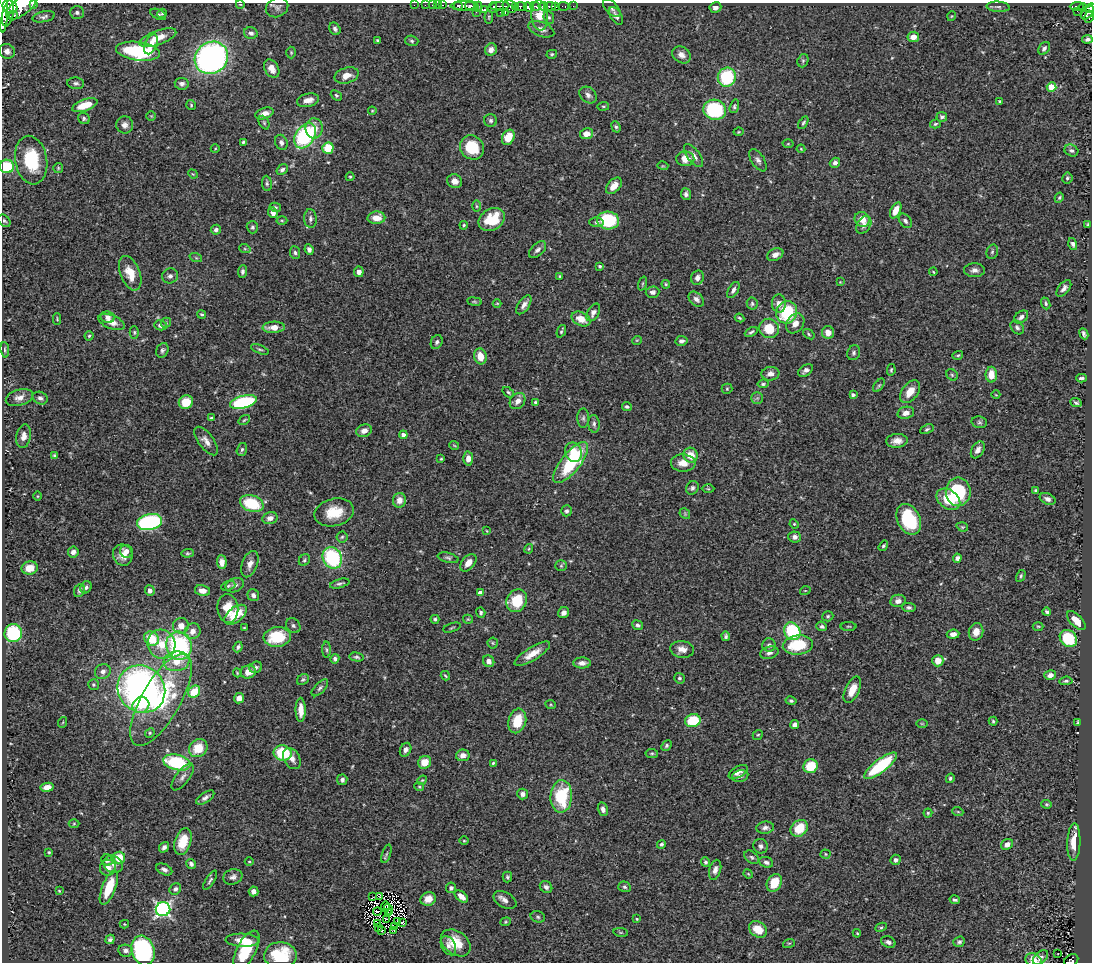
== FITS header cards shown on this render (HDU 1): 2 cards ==
NAXIS1  =                 1090
NAXIS2  =                  960

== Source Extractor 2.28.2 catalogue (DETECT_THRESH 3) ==
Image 1090 x 960 px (HDU 1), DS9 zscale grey, 1 PNG px = 1 image px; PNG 1094 x 964 px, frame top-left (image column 1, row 960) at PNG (2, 3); each listed source drawn as its Kron ellipse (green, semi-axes under 4 px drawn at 4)
Background 0.541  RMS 0.019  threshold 0.0571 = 3 sigma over >= 5 px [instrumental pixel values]
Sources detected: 479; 5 with non-positive FLUX_AUTO (blend fragments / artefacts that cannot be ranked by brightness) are neither listed nor drawn; the other 474 listed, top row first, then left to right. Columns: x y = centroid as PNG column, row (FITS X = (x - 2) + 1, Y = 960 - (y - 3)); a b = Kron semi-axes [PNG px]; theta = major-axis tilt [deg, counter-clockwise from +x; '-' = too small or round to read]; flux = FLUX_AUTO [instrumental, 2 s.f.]
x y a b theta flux
34 4 3 2 - 110
240 4 4 3 - 0.94
414 5 2 2 - 6.2
425 5 2 2 - 7
432 5 2 2 - 7.4
438 5 2 2 - 7.8
443 5 3 2 - 12
22 6 19 8 38 1400
459 6 4 3 - 130
463 6 13 4 1 490
472 6 7 4 -14 300
500 6 9 4 5 130
516 6 3 3 - 55
521 6 6 3 0 120
535 6 5 3 - 160
543 6 4 3 - 180
550 6 6 3 8 250
556 6 4 3 - 140
563 6 6 3 -10 33
573 6 2 2 - 4.7
1077 6 7 3 4 98
10 7 8 6 -28 720
478 7 5 2 - 31
510 7 7 6 - 220
529 7 5 4 - 380
998 7 11 5 -5 3.1
1083 7 4 3 - 44
277 8 11 9 25 5.3
493 8 5 3 - 87
612 8 11 6 -47 3.8
715 8 6 5 - 4.8
1090 8 6 4 21 160
484 9 4 3 - 58
3 11 22 4 90 1700
1077 11 2 2 - 5.9
77 12 7 6 - 3.6
476 12 3 2 - 8.1
500 12 2 2 - 12
505 12 4 2 - 21
8 13 13 5 79 1000
162 13 5 4 - 2
1088 13 8 4 49 230
158 14 8 5 -25 2.5
13 15 5 3 - 190
540 15 15 8 -83 24
616 16 10 5 -58 4.9
952 16 5 3 - 1
44 17 11 5 12 4
489 17 6 4 83 1.5
549 17 6 5 - 2.5
1089 17 6 4 83 170
335 29 6 5 - 3.3
541 29 14 7 -22 7.4
251 33 7 5 -14 4.4
913 37 6 5 - 9.6
158 38 19 7 20 19
1087 39 5 4 - 3.6
377 40 3 3 - 1.7
412 41 7 5 -17 2.2
151 44 10 6 65 8.8
1044 48 7 5 55 3.9
491 50 6 5 - 6.3
7 51 8 7 - 5.9
138 51 22 9 -8 110
291 53 6 4 -89 1.7
552 54 5 4 - 1.7
681 55 10 8 -35 7.5
211 58 17 15 37 370
803 61 7 5 70 2.3
272 69 10 6 -59 9.6
347 75 12 7 16 13
727 77 9 9 - 81
76 83 8 6 -5 3.5
182 84 7 5 -6 4.5
1051 87 5 4 - 39
336 95 6 4 -39 1.9
588 95 9 7 -41 5.2
308 100 11 6 13 9.8
1000 101 4 3 - 2.3
85 105 13 6 19 27
191 105 5 5 - 1.8
603 106 6 3 7 1.3
734 106 7 4 74 2.4
715 110 11 10 - 110
372 111 4 4 - 1.2
264 113 9 5 18 8.7
151 116 5 4 - 1.4
942 117 5 5 - 4.1
84 118 6 5 - 2.8
491 121 6 6 - 3.3
264 123 7 5 -64 2.3
803 123 7 4 59 2.2
935 124 5 4 - 1.9
125 125 8 8 - 6.6
616 127 6 4 -68 2.3
314 128 10 8 88 14
738 132 5 3 - 1.2
586 134 6 5 - 11
305 136 13 9 57 130
508 137 8 6 64 21
243 142 4 3 - 1.9
281 142 8 6 -69 4.5
788 144 5 3 - 1.2
472 147 13 11 -46 45
328 148 6 5 - 33
215 149 4 3 - 1.1
801 149 4 4 - 1.2
1071 151 7 6 - 3.8
693 156 13 6 -52 7.2
685 159 9 7 -3 14
31 160 24 16 -80 67
758 160 12 6 -57 5.2
835 163 5 4 - 4.2
7 166 7 6 - 55
663 166 5 3 - 1.1
58 168 5 5 - 1.6
282 170 6 4 35 3.4
193 174 5 4 - 1.3
350 177 4 4 - 1.5
1067 178 5 5 - 2.4
455 181 7 6 - 7.8
267 183 8 5 -84 2.5
614 186 10 6 47 12
686 194 6 5 - 3.6
1059 198 5 4 - 2.1
476 206 5 3 - 1.5
275 207 6 4 -11 2.1
896 210 8 5 63 16
273 213 5 4 - 6.9
376 218 9 6 3 15
310 219 9 6 -86 4
862 219 8 7 - 15
282 220 5 3 - 1.4
492 220 14 10 30 40
608 220 11 9 -4 76
4 221 7 5 -44 2.4
905 221 8 5 -51 3.3
596 222 7 5 1 3.2
464 225 4 4 - 1.7
864 225 10 6 57 5.5
1087 225 3 2 - 1.2
252 227 6 5 - 2.6
216 230 5 4 - 4.2
1073 244 6 4 -74 3.9
245 249 6 4 -19 1.6
309 250 5 4 - 4.3
537 250 10 6 44 4.7
992 252 7 5 74 2.6
295 253 6 5 - 2.8
775 255 8 6 25 7.6
196 258 6 4 -19 1.6
600 266 3 3 - 2
974 270 10 7 0 5.7
243 271 6 4 87 3.5
359 272 5 4 - 7.1
933 272 4 3 - 1.3
130 273 18 10 -69 23
170 276 8 7 - 4.3
560 276 3 2 - 1.2
697 278 7 6 - 5.1
840 282 3 3 - 0.95
642 283 7 3 71 1.7
666 284 4 4 - 1.5
1064 288 10 5 51 5.2
733 290 9 5 58 4.7
652 292 7 5 4 4.1
696 299 9 6 -44 5.3
474 302 7 3 -8 1.9
497 303 4 3 - 1.1
1046 303 6 4 -68 2.5
752 304 6 5 - 2.4
779 304 9 7 -87 8.1
524 305 11 5 56 6.4
593 312 9 6 60 5.4
787 312 11 10 - 77
202 314 4 4 - 2
108 317 7 6 - 5
1021 317 8 5 40 4.7
739 318 5 3 - 1.6
57 319 6 4 -90 1.5
581 319 10 6 -26 15
111 322 14 7 -22 13
166 323 5 4 - 1.8
795 323 10 8 58 9.9
160 325 6 5 - 4.4
274 327 11 5 3 14
1017 327 8 5 -49 3.3
769 328 10 9 - 31
561 331 6 3 69 2
134 332 6 4 89 1.9
751 332 7 4 29 2.6
828 332 6 6 - 9.5
809 334 6 4 -39 1.8
1084 334 6 3 -65 3
89 336 5 4 - 1.9
637 340 5 3 - 1.1
681 341 6 5 - 3.9
437 342 7 5 65 3.1
260 349 9 4 -22 2.3
5 350 8 4 -84 2.1
162 350 8 6 66 3
854 353 7 6 - 3.1
958 355 5 3 - 1.7
480 356 8 6 -74 17
806 370 8 5 36 4.8
891 370 6 3 80 1.7
770 374 9 7 9 7.4
952 375 6 5 - 2.3
991 375 8 5 90 16
1081 378 5 3 - 3.1
763 384 5 4 - 1.8
879 385 8 4 54 1.9
727 389 5 5 - 1.8
508 392 6 4 -38 2.3
910 392 13 8 53 16
853 395 4 3 - 2.9
996 395 4 3 - 0.82
19 398 14 8 16 8.4
40 398 8 6 -26 3.7
757 398 6 5 - 3
518 401 9 7 48 8.3
186 402 7 6 - 27
243 402 14 6 14 120
535 403 4 3 - 2.5
1076 403 6 4 -25 2.9
627 407 5 4 - 2.7
906 413 8 6 16 7.6
212 418 4 3 - 2.6
583 418 9 6 89 3.3
244 420 6 3 36 1.4
979 422 8 6 -14 2.7
594 424 9 5 -85 3.5
927 429 7 4 24 2.1
364 431 8 6 21 8.1
403 435 4 4 - 6.1
24 436 12 7 81 8.1
206 441 17 7 -53 9.2
897 441 11 7 6 9.6
454 445 5 3 - 1
242 449 6 5 - 3
978 450 9 6 58 6.8
574 452 10 8 -69 19
690 455 7 7 - 18
55 456 4 4 - 2.3
468 458 7 5 88 7.7
441 459 3 3 - 1.4
571 463 25 9 52 95
683 463 12 8 -5 13
692 488 7 6 - 3.3
708 489 6 4 -1 1.6
1035 490 4 3 - 1.7
958 492 14 12 -90 81
37 496 4 3 - 1.1
948 499 13 9 -36 34
1048 499 8 5 -25 4.8
399 500 7 6 - 10
252 503 12 8 -19 60
566 511 5 5 - 3.2
334 512 20 13 13 33
685 514 6 4 -47 1.6
270 518 7 6 - 8.2
909 519 16 11 -64 73
150 522 12 8 12 180
794 524 5 4 - 1.4
962 527 6 4 -20 1.7
487 531 4 3 - 1
342 537 5 5 - 2
795 537 6 5 - 5.3
883 546 6 4 57 2.1
529 549 5 3 - 1.4
126 551 6 6 - 8.9
73 552 5 5 - 5.6
188 553 6 4 3 2
123 555 11 9 -63 11
332 558 11 9 -59 110
448 558 10 5 -13 3.4
957 558 4 4 - 4.8
304 560 6 5 - 2.4
222 562 7 5 -86 9.1
468 563 10 6 50 9.9
250 564 14 7 70 8.1
561 566 5 5 - 1.8
30 568 8 6 12 15
1021 576 6 4 60 2.3
340 584 10 4 14 3
235 585 9 6 24 4.9
228 586 7 4 20 2.3
86 587 6 5 - 3.1
150 590 5 5 - 5.7
79 591 7 5 66 3.2
202 591 8 5 -11 8.6
805 591 5 3 - 1.1
480 593 4 4 - 9.5
253 595 6 5 - 3.9
517 601 12 10 61 47
898 601 7 6 - 6.8
909 607 7 4 -11 2.8
228 608 14 10 -83 25
481 612 5 4 - 2.7
1047 612 4 3 - 2.9
564 613 6 5 - 7.1
236 615 13 7 38 32
828 616 5 5 - 1.9
435 619 4 4 - 2
468 619 5 4 - 1.4
1076 621 12 6 -46 15
638 625 6 5 - 3.7
181 626 8 8 - 11
293 626 8 6 -53 3.3
822 626 5 4 - 2.6
848 626 8 4 0 1.7
1038 626 5 3 - 1.4
244 628 3 2 - 1.1
452 628 9 2 18 1.2
193 631 8 7 - 9.1
792 631 9 7 -59 87
976 632 9 7 74 12
13 633 9 9 - 87
953 634 6 4 7 7.9
726 636 4 3 - 2.3
277 637 13 10 7 56
1068 638 9 7 -41 63
152 639 8 6 -38 36
493 643 5 5 - 2
162 644 15 13 -66 25
769 645 7 6 - 3.6
798 645 15 9 6 52
179 646 14 13 - 160
238 647 5 4 - 2.9
682 649 12 8 -6 9.8
326 650 8 4 -89 2.5
769 653 9 6 15 4.6
532 654 20 6 32 16
357 657 7 3 -10 2.4
335 659 4 4 - 3.1
176 661 13 10 6 21
489 661 6 5 - 6.2
938 661 6 5 - 13
582 663 9 5 2 5.9
256 667 6 5 - 3
103 672 8 7 - 6.1
248 672 8 6 12 11
237 673 4 3 - 1.3
1050 675 6 5 - 6.2
445 676 5 3 - 1.4
679 678 5 5 - 2.3
303 679 6 5 - 2.2
1066 681 7 4 6 2.3
93 685 5 5 - 2
320 688 10 5 46 3.4
141 689 25 22 -44 550
852 690 14 7 65 17
194 692 6 5 - 34
239 698 5 5 - 7.5
161 700 52 19 60 130
791 701 5 4 - 2.2
141 705 9 7 28 16
551 705 5 3 - 1.4
301 710 12 5 -90 12
517 721 12 8 75 33
693 721 8 6 14 46
993 721 4 4 - 1.6
63 722 5 3 - 1.1
1077 723 3 2 - 1.5
922 724 6 4 -1 1.4
795 725 5 4 - 6.4
150 733 5 4 - 1.6
758 735 5 4 - 1.7
666 745 6 4 50 2.3
198 748 10 8 42 27
406 750 7 5 64 5.5
283 753 9 7 -11 54
652 753 6 4 -6 2
463 755 7 6 - 7.1
292 759 11 8 -60 8.5
177 762 14 7 -13 91
425 762 7 6 - 20
493 763 4 3 - 1.5
811 766 7 6 - 37
881 766 20 6 37 91
738 772 10 5 31 6.3
740 776 8 5 13 4.3
183 777 16 7 53 7.1
950 778 5 4 - 2.3
342 780 5 5 - 3.5
422 780 5 4 - 1.6
47 787 6 4 10 11
419 787 5 3 - 1.4
523 794 5 5 - 5
561 796 16 11 87 70
205 798 10 5 34 4.5
1047 804 5 4 - 1.8
603 809 7 5 -76 5
958 812 5 3 - 1.2
928 813 4 4 - 1.8
74 824 5 3 - 1.4
765 828 9 6 6 4.9
799 828 9 7 41 31
464 841 5 3 - 1.3
183 842 14 8 73 29
1074 842 18 6 88 22
661 844 4 4 - 2.9
1007 844 6 5 - 7.1
761 846 7 7 - 4.3
164 847 6 4 51 3.7
49 852 4 3 - 1.3
386 854 9 4 71 2.2
825 854 5 4 - 1.6
119 857 6 6 - 26
752 857 8 5 -40 3.4
107 860 6 5 - 3.9
896 860 5 5 - 4
249 862 4 3 - 1.1
705 862 5 4 - 2.7
766 862 7 5 -23 3.8
113 864 10 8 -29 6.8
191 864 5 4 - 3.8
108 868 8 8 - 8.3
164 869 8 5 -27 4.7
715 870 10 5 75 6.5
748 874 5 4 - 1.2
233 877 10 7 16 5.5
507 877 5 4 - 2.2
210 880 11 4 57 2.8
774 883 9 7 61 29
546 887 7 5 -41 4.3
624 887 6 5 - 2.5
109 888 18 7 69 35
451 888 5 5 - 3.1
175 889 6 5 - 3.7
59 891 3 2 - 1.1
254 891 5 5 - 5.8
461 896 8 5 -38 8
373 897 2 2 - 1
380 897 3 3 - 1.4
428 899 8 6 27 15
505 900 12 7 -29 6.4
955 900 5 3 - 2.6
385 907 5 2 - 0.15
163 909 7 7 - 350
388 909 6 2 -57 1.5
377 911 4 2 - 1.1
388 912 3 2 - 1.9
538 917 7 5 -17 2.6
387 919 4 2 - 0.97
637 919 4 3 - 1.2
397 921 3 2 - 1.4
403 922 4 3 - 2.5
506 922 5 4 - 1.6
377 923 2 2 - 1.1
124 924 5 4 - 1.3
395 926 3 2 - 0.39
378 927 2 2 - 1.6
881 927 6 4 26 1.8
758 929 10 7 -34 21
382 931 2 2 - 0.31
394 931 3 2 - 0.86
621 932 7 3 -8 1.4
857 933 4 3 - 1.3
110 939 5 4 - 3
242 940 16 6 -2 20
888 942 7 5 -23 4.6
959 942 6 5 - 2.7
456 943 16 11 -36 29
789 943 6 3 18 1.5
448 946 10 7 -62 5.6
246 950 21 9 62 51
126 951 7 6 - 4.6
143 951 15 11 -74 200
1058 954 2 2 - 1.3
280 955 16 13 0 59
1040 957 9 5 42 4.1
1034 960 9 6 -28 12
1071 960 7 6 - 92
At the frame edge (FLAGS 8, measured only in part): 8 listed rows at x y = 34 4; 22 6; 1090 8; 3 11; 7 166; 280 955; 1034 960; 1071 960
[5 non-positive-flux detections neither listed nor drawn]